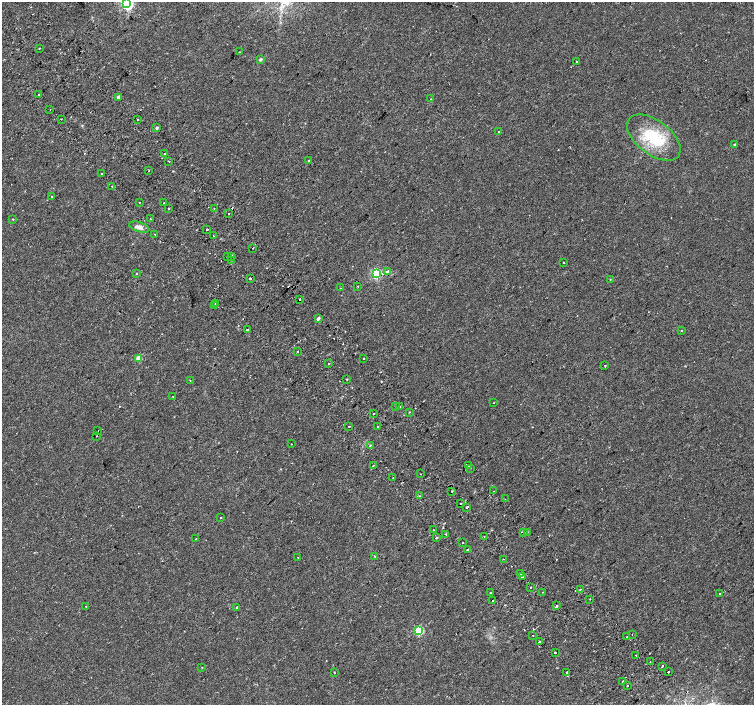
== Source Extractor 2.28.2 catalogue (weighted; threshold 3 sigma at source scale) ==
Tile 11 of 4 x 4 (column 3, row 3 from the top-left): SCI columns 3058-4561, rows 1658-3062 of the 6109 x 6061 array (HDU 1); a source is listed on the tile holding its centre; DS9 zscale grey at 2 x 2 block average (1 PNG px = mean of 2 x 2 image px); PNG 756 x 707 px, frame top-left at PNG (2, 2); each listed source drawn as its Kron ellipse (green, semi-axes under 4 px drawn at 4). Shown black and unused: <1% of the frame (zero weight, under 2 of 3 exposures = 3% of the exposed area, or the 3 px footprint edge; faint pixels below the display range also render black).
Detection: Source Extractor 2.28.2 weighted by HDU 2 'WHT'; one run over the whole footprint, this tile lists its part. Background 0.0152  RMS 0.0034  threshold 0.0152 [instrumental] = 3 sigma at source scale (4.5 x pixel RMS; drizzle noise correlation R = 1.50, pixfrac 1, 0.0396/0.0396 arcsec/px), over >= 5 px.
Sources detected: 133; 1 inside a brighter object's white glare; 11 cosmic-ray / hot-pixel residue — neither listed nor drawn; the other 121 listed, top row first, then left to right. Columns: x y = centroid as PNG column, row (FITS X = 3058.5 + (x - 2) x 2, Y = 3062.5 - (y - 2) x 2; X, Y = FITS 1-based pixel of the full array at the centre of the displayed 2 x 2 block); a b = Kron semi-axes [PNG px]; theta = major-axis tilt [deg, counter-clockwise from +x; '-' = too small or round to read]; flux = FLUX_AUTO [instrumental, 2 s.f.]
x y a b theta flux
127 3 4 3 - 69
39 48 2 2 - 0.49
240 52 2 2 - 0.33
261 59 3 3 - 1.4
577 62 2 2 - 2.5
39 95 2 2 - 3.7
118 97 2 2 - 2.1
430 99 2 2 - 0.24
50 109 2 2 - 0.42
61 119 2 2 - 0.42
138 120 2 2 - 1.7
157 128 2 2 - 1.6
499 132 2 2 - 1.9
654 138 31 17 -37 36
734 144 2 2 - 1.2
165 153 2 2 - 1.1
169 161 2 2 - 1.8
308 161 2 2 - 0.42
149 170 2 2 - 0.37
102 174 2 2 - 1.9
112 186 2 2 - 0.98
52 196 2 2 - 0.37
139 203 2 2 - 1.3
163 203 2 2 - 0.36
168 208 2 2 - 1.7
214 208 2 2 - 0.38
229 213 2 2 - 4.7
13 219 2 2 - 0.69
151 219 2 2 - 1.1
139 227 10 5 -19 3.5
207 229 2 2 - 3.2
155 234 2 2 - 0.63
214 236 2 2 - 2
252 248 2 2 - 0.32
231 256 2 2 - 5
227 257 2 2 - 1.4
232 260 2 2 - 0.58
563 262 2 2 - 1.2
388 272 3 3 - 6.5
137 273 2 2 - 0.48
376 274 3 3 - 83
250 278 2 2 - 3.6
610 279 3 2 - 0.28
357 286 2 2 - 0.41
341 288 2 2 - 0.34
300 299 2 2 - 4
216 304 2 2 - 3.7
214 306 2 2 - 0.51
318 318 3 2 - 1.9
247 330 2 2 - 5
681 331 2 2 - 0.41
297 352 2 2 - 0.75
139 358 3 3 - 14
363 358 2 2 - 1.6
329 364 2 2 - 0.49
605 365 2 2 - 1.6
347 379 2 2 - 0.73
190 380 2 2 - 0.5
173 396 2 2 - 0.73
493 403 2 2 - 0.29
395 406 2 2 - 1.2
400 407 2 2 - 0.7
409 412 2 2 - 0.37
373 414 2 2 - 0.54
349 426 2 2 - 1.8
378 427 2 2 - 2
98 431 2 2 - 0.24
96 436 2 2 - 0.64
291 444 2 2 - 0.42
370 445 2 2 - 1.2
373 465 2 2 - 1
468 466 2 2 - 0.69
470 468 2 2 - 1.4
421 474 2 2 - 0.4
393 478 2 2 - 0.71
452 491 2 2 - 4.6
494 491 2 2 - 0.43
420 496 2 2 - 0.48
505 499 2 2 - 0.45
461 504 2 2 - 4.2
467 508 2 2 - 1.7
221 517 2 2 - 1.1
434 530 3 2 - 1.7
524 533 2 2 - 3.2
527 533 2 2 - 0.97
446 534 2 2 - 0.41
484 536 2 2 - 3
436 538 3 2 - 1
196 539 2 2 - 0.31
462 542 2 2 - 3.7
467 550 2 2 - 1.3
374 556 2 2 - 0.65
298 557 2 2 - 0.77
503 559 2 2 - 0.46
521 573 3 2 - 0.66
522 577 2 2 - 1.2
530 587 2 2 - 0.88
580 589 2 2 - 1
542 592 2 2 - 0.85
491 593 2 2 - 1.8
719 594 2 2 - 1.5
590 599 2 2 - 0.41
493 600 2 2 - 4.2
86 606 2 2 - 0.33
557 606 2 2 - 2
237 607 3 2 - 1
419 631 3 3 - 52
632 634 2 2 - 2.2
533 635 2 2 - 0.45
627 637 2 2 - 0.41
540 641 2 2 - 3.8
555 653 2 2 - 0.88
636 655 2 2 - 0.73
650 662 2 2 - 1.3
663 666 2 2 - 3.3
202 668 2 2 - 0.42
567 672 2 2 - 1.2
668 672 2 2 - 2
335 673 2 2 - 1.7
622 681 2 2 - 1.2
627 686 2 2 - 2
Overlapping masked pixels (flux is a lower limit): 1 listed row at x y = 524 533
Isophote crosses this tile's border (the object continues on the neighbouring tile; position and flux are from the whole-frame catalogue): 1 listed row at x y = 127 3
Diffuse or blended objects may show on this block-average render without a row.